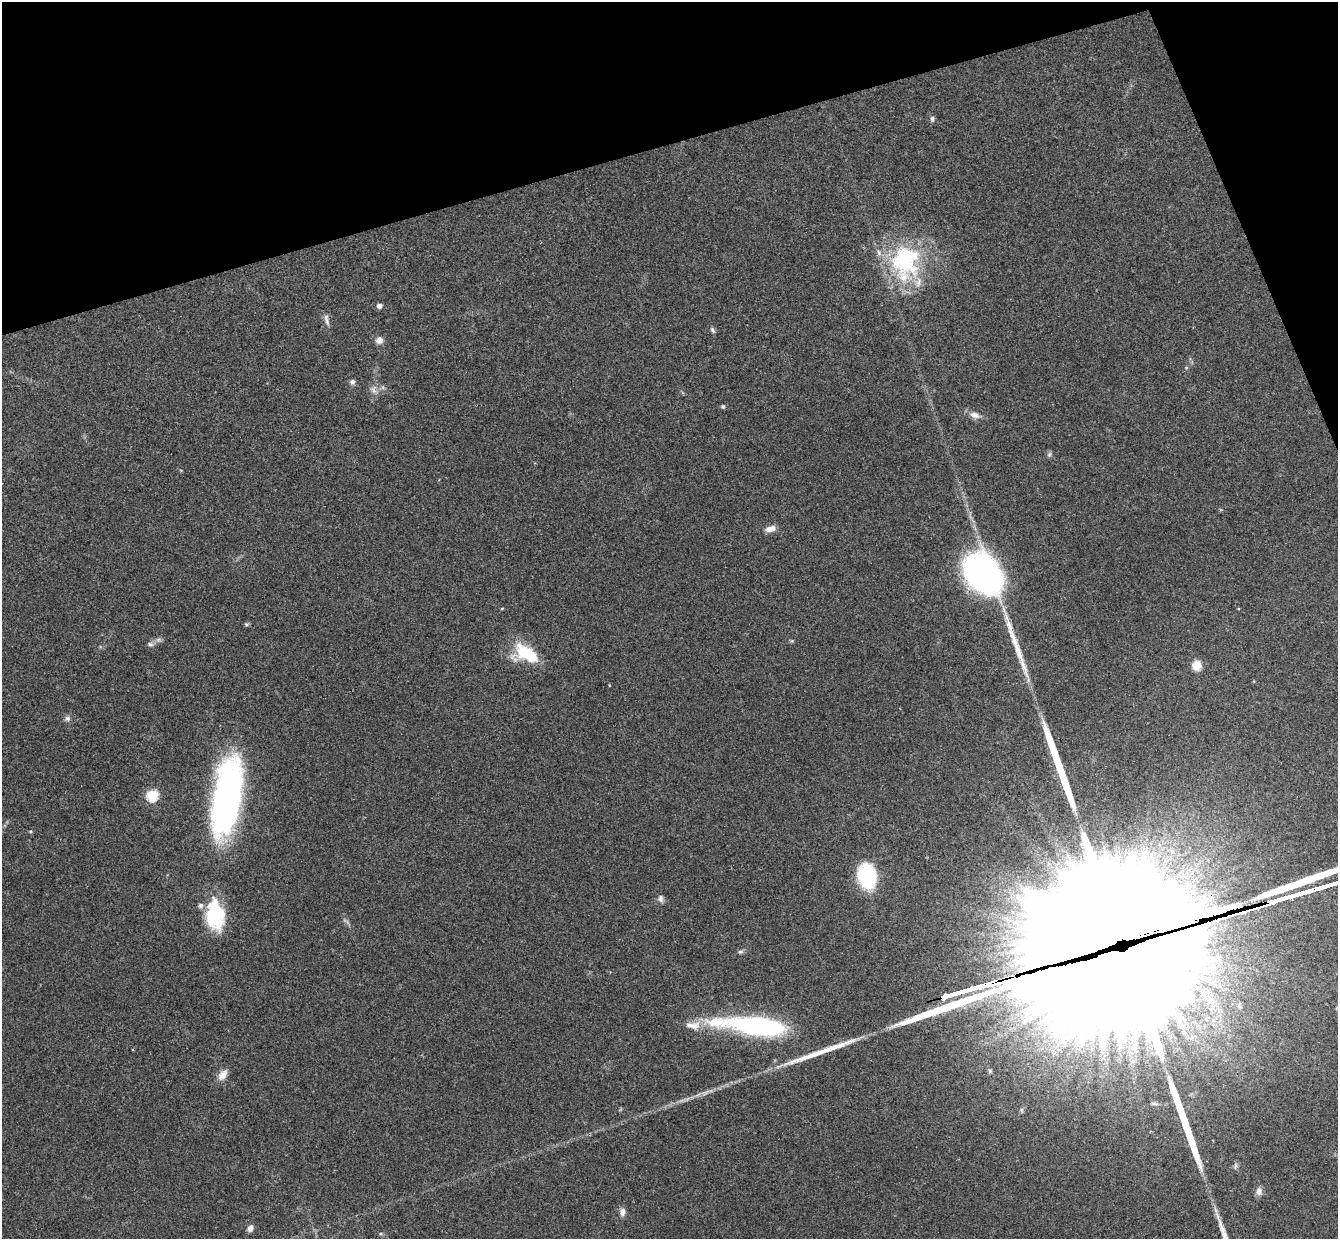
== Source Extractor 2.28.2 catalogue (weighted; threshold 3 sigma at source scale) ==
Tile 3 of 4 x 4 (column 3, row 1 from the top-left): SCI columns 2731-4066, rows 3882-5118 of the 5460 x 5411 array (HDU 1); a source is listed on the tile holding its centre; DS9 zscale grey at full resolution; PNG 1340 x 1241 px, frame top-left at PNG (2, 2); no overlay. Shown black and unused: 14% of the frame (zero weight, under 3 of 4 exposures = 6% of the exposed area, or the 3 px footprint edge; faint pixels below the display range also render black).
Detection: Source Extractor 2.28.2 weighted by HDU 2 'WHT'; one run over the whole footprint, this tile lists its part. Background 0.063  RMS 0.0051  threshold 0.023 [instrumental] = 3 sigma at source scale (4.5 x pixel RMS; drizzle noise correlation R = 1.50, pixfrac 1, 0.05/0.05 arcsec/px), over >= 5 px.
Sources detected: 61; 2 too faint to see at this stretch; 8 inside a brighter object's white glare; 1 cosmic-ray / hot-pixel residue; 7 long thin detections or spike segments (spike, bleed or trail) — not listed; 6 inside a brighter listed object's ellipse — not listed separately; the other 37 listed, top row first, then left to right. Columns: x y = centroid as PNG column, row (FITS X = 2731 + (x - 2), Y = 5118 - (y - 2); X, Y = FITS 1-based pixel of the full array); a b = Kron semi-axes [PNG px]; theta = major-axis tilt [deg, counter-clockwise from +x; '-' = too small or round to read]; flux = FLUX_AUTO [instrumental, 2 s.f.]
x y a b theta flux
932 119 8 6 -86 1.3
905 262 51 39 89 59
379 306 5 5 - 2.8
326 320 18 6 -75 2.6
713 330 10 5 -54 1.2
379 340 10 9 - 3.1
352 382 7 6 - 1.7
374 390 15 10 -55 3.7
723 406 5 5 - 1
975 415 16 8 -12 3.9
1049 454 8 6 53 1.3
770 529 12 7 16 4.4
984 573 47 33 -56 130
502 608 5 3 - 0.4
246 624 6 5 - 0.77
792 641 6 5 - 0.67
150 644 9 6 -4 1.6
525 653 30 19 -24 25
1196 665 11 10 - 5.7
67 718 8 8 - 1.7
152 795 6 6 - 51
227 797 90 30 81 160
30 831 5 4 - 0.6
867 876 22 16 -79 46
661 899 11 7 -84 2
217 913 34 23 82 31
1128 938 129 68 -38 35000
740 952 8 5 13 1.2
754 1026 83 18 -6 94
990 1071 7 5 -59 1.1
222 1075 15 9 56 4.6
1154 1104 10 4 -4 1
1235 1166 10 5 78 1.3
1259 1191 11 8 74 2.7
622 1212 11 8 85 2.6
250 1228 8 6 54 2.6
381 1233 6 4 0 0.7
Overlapping masked pixels (flux is a lower limit): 1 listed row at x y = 1128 938